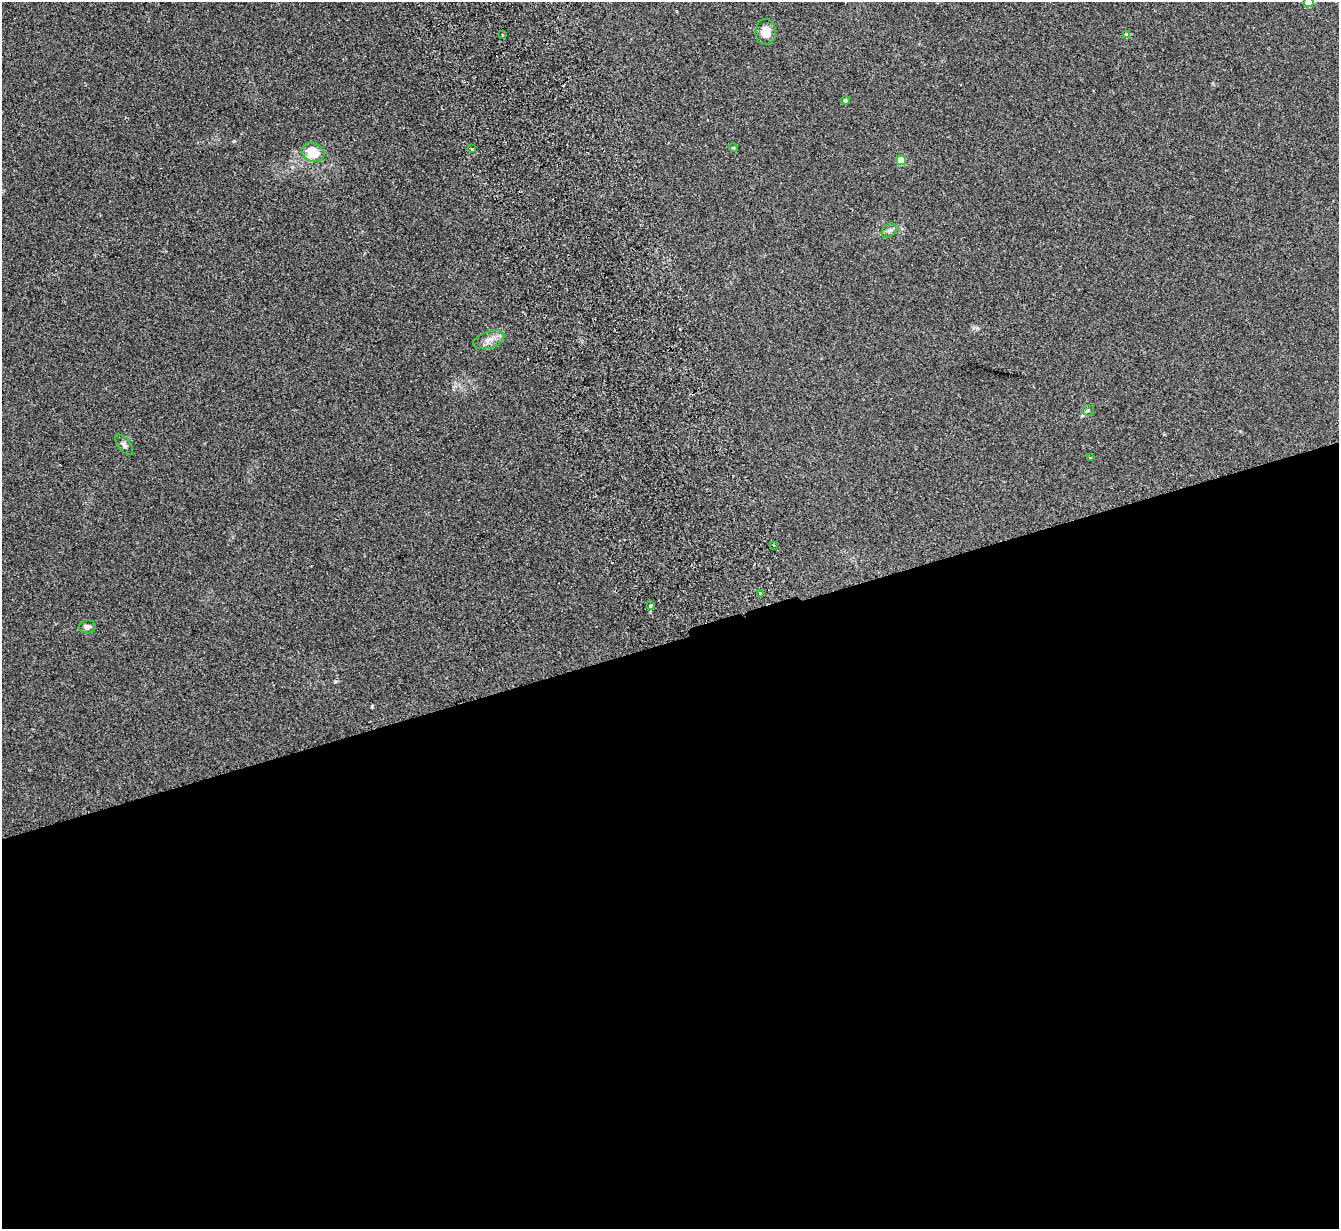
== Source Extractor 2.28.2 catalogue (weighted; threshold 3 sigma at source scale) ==
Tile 15 of 4 x 4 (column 3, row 4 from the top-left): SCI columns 2731-4067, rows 172-1398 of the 5459 x 5375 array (HDU 1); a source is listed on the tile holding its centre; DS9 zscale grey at full resolution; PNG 1341 x 1231 px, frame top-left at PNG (2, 2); each listed source drawn as its Kron ellipse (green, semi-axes under 4 px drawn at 4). Shown black and unused: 48% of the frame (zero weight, under 2 of 3 exposures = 3% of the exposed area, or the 3 px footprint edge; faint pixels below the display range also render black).
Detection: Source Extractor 2.28.2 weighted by HDU 2 'WHT'; one run over the whole footprint, this tile lists its part. Background 0.0807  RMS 0.0082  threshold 0.037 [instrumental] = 3 sigma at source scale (4.5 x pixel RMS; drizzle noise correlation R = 1.50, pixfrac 1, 0.05/0.05 arcsec/px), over >= 5 px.
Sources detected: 20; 2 cosmic-ray / hot-pixel residue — neither listed nor drawn; the other 18 listed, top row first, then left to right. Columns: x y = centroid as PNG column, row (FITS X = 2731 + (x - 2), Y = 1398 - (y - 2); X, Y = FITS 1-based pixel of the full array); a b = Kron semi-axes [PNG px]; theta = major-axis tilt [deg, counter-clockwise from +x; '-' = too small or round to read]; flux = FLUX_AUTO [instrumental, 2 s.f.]
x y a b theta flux
1309 2 5 5 - 26
766 32 13 10 -89 8.8
502 34 3 3 - 1.7
1127 35 4 4 - 4.4
845 100 4 4 - 1.5
472 148 3 3 - 2.1
733 148 4 4 - 1.1
313 153 12 9 -25 20
901 160 5 5 - 29
889 231 8 6 40 2.6
489 340 16 8 19 6.3
1088 410 6 5 - 1.3
124 445 12 6 -52 2.7
1091 457 4 2 - 0.78
773 545 3 2 - 0.77
760 593 3 3 - 3.1
651 606 3 3 - 2.7
87 627 8 6 5 3
Isophote crosses this tile's border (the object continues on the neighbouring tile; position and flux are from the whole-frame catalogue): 1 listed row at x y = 1309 2